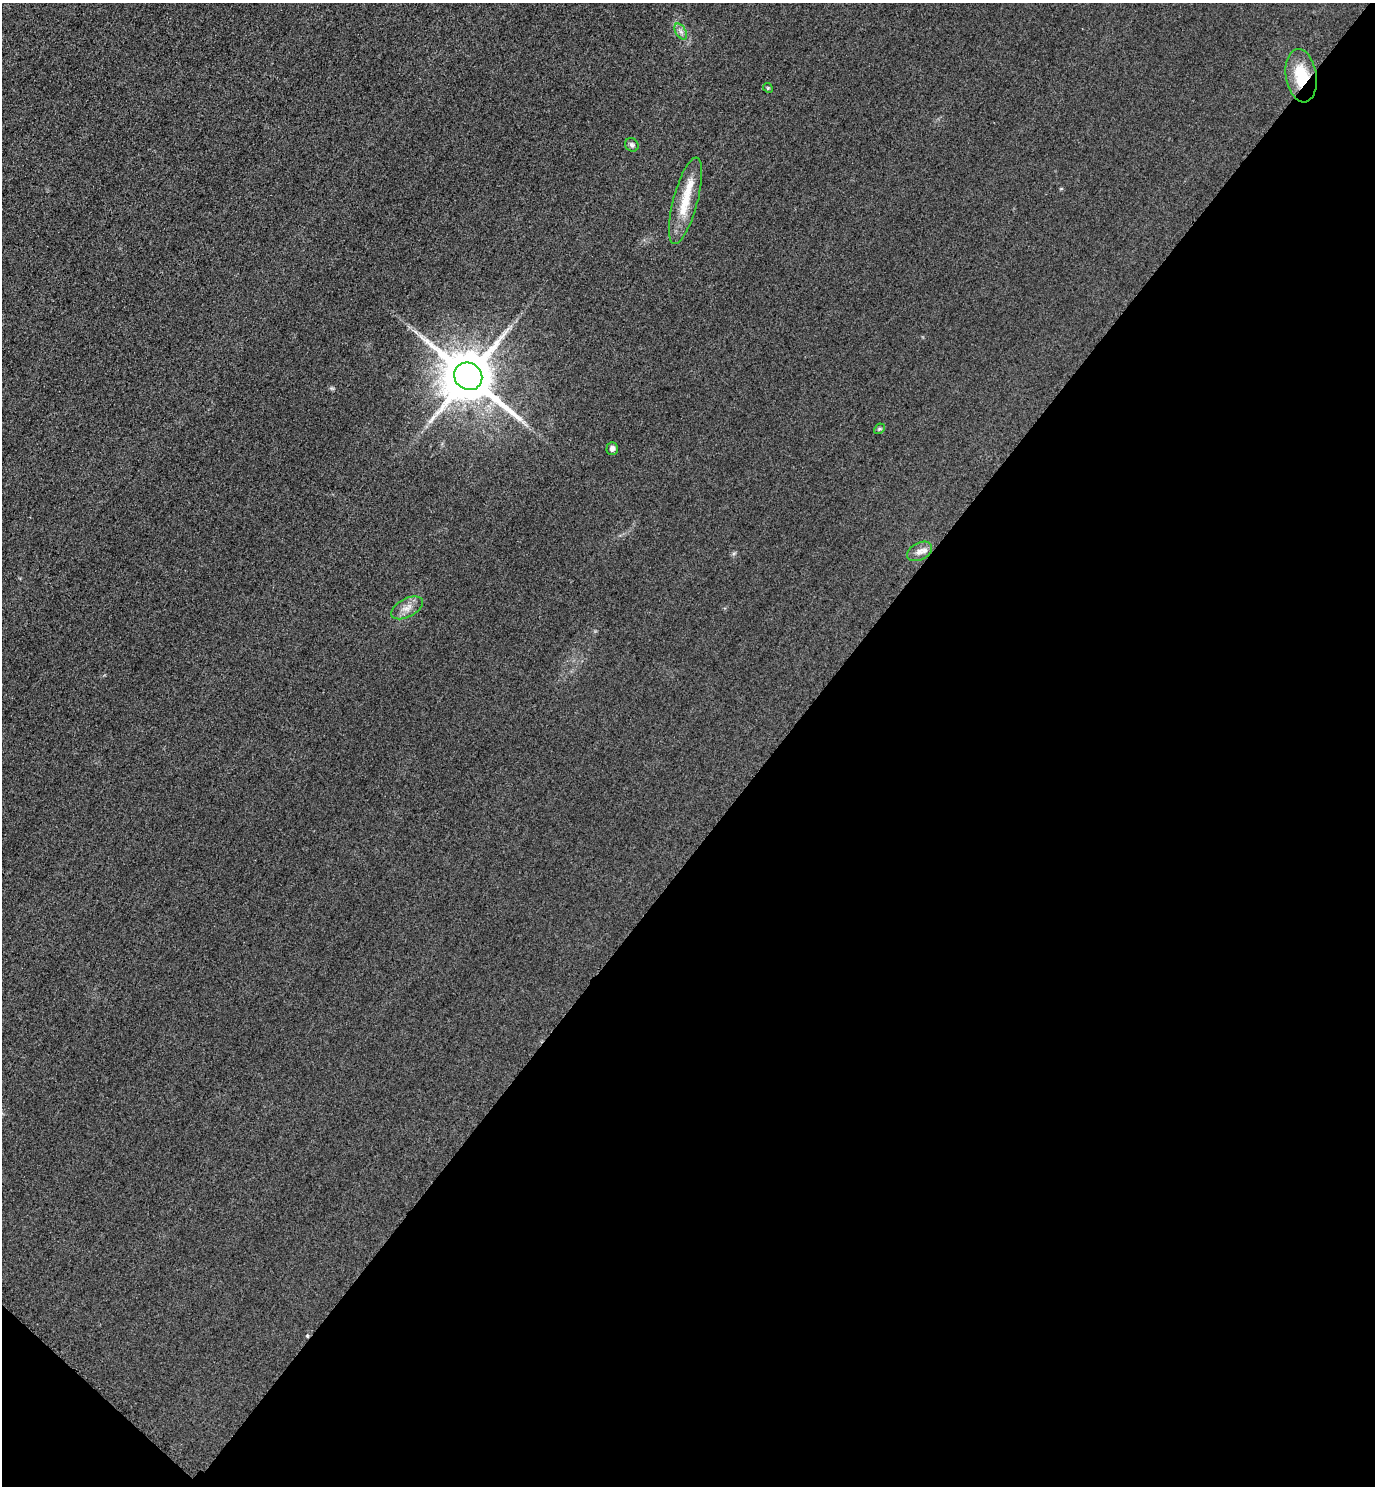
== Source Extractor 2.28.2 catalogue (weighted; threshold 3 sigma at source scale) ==
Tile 15 of 4 x 4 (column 3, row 4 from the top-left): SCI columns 3070-4442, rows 30-1513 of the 5996 x 5993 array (HDU 1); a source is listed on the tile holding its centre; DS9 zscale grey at full resolution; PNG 1377 x 1488 px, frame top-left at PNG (2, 3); each listed source drawn as its Kron ellipse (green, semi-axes under 4 px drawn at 4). Shown black and unused: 44% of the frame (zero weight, under 3 of 4 exposures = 3% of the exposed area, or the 3 px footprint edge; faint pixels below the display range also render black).
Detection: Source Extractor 2.28.2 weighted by HDU 2 'WHT'; one run over the whole footprint, this tile lists its part. Background 0.0498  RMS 0.017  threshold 0.0754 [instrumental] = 3 sigma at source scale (4.5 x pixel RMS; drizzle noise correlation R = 1.50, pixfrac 1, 0.05/0.05 arcsec/px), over >= 5 px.
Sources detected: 10; all 10 listed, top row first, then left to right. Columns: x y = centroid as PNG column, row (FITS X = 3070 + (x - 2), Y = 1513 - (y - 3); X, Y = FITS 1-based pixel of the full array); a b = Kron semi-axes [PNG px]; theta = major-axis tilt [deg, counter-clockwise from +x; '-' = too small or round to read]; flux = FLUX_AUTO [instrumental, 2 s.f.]
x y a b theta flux
681 32 9 5 -59 5.5
1301 76 27 15 -81 57
768 88 5 4 - 1.9
632 145 7 6 - 4.5
685 201 45 12 75 53
468 376 14 13 - 11000
879 429 6 4 44 2.5
612 449 6 5 - 5.8
919 551 13 8 28 11
407 608 17 9 28 15
Overlapping masked pixels (flux is a lower limit): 1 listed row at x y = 1301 76